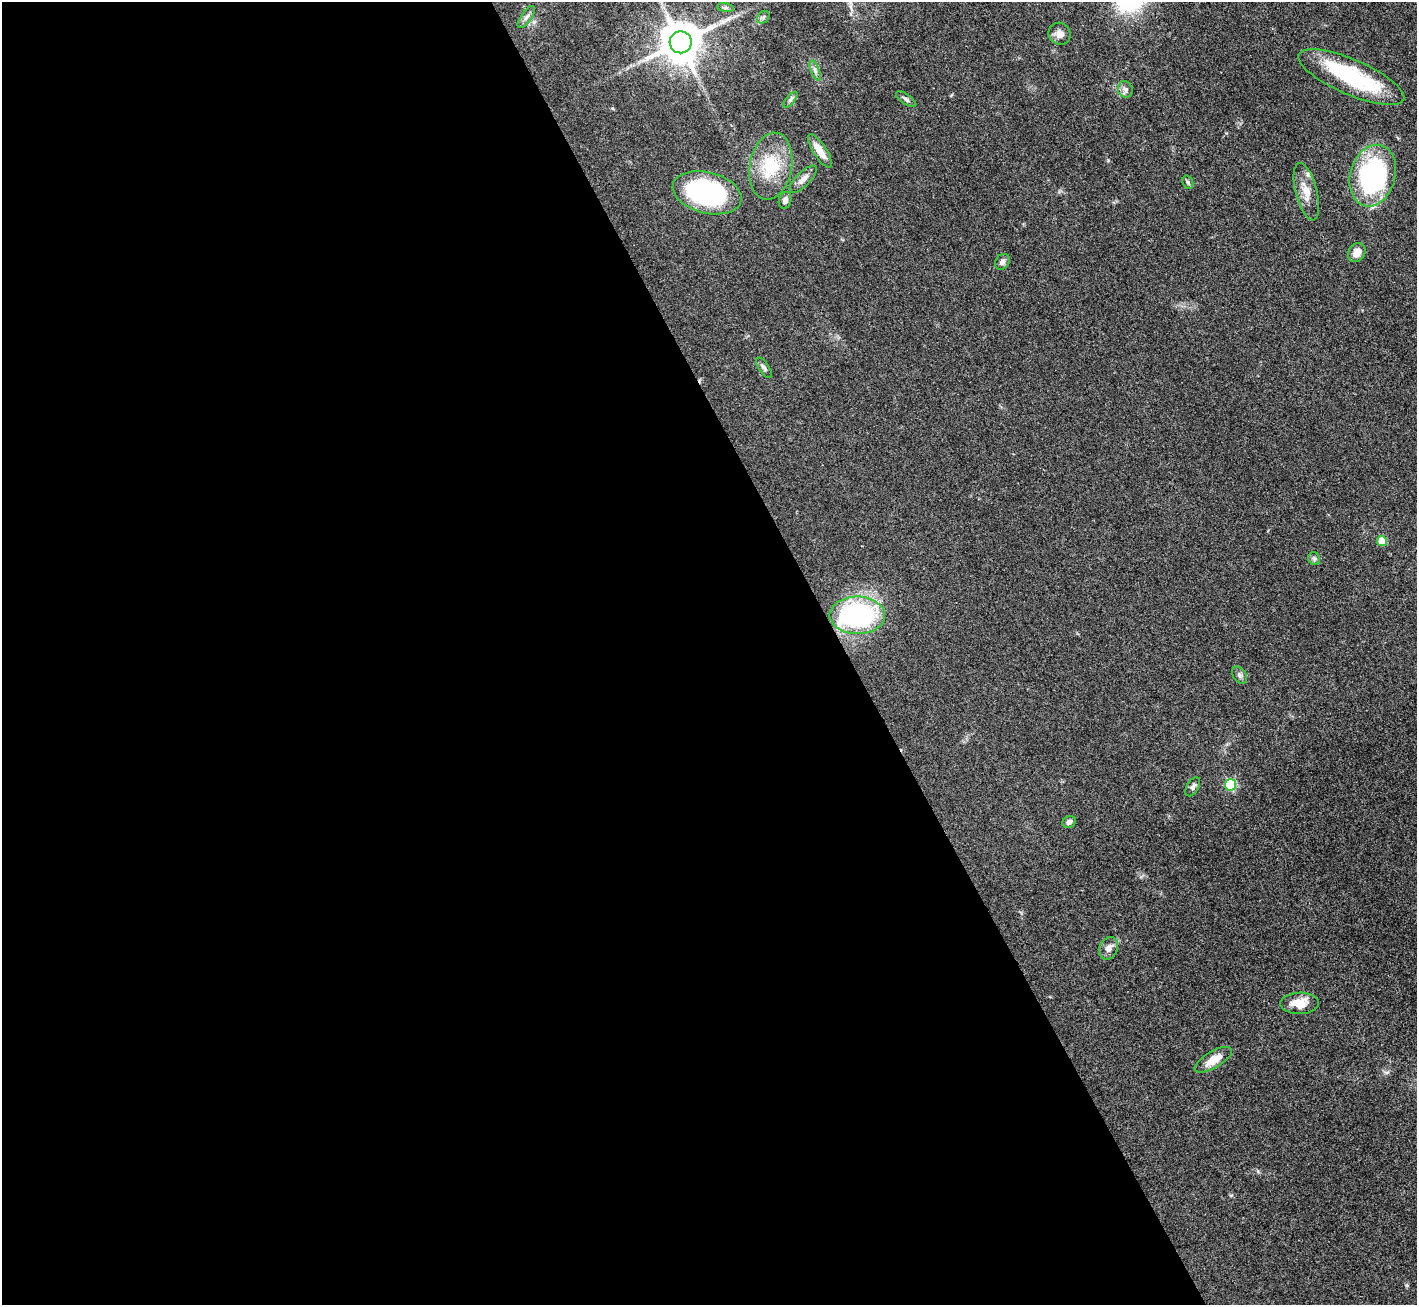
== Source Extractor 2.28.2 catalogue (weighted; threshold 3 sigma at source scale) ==
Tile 9 of 4 x 4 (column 1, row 3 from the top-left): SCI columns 1-1415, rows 1590-2892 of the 5663 x 5651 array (HDU 1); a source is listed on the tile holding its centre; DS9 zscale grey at full resolution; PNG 1419 x 1307 px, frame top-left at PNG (2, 2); each listed source drawn as its Kron ellipse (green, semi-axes under 4 px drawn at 4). Shown black and unused: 60% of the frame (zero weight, under 3 of 4 exposures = <1% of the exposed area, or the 3 px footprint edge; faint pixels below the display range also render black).
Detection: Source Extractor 2.28.2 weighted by HDU 2 'WHT'; one run over the whole footprint, this tile lists its part. Background 0.0509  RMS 0.0048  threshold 0.0218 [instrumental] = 3 sigma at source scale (4.5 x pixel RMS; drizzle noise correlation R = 1.50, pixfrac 1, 0.05/0.05 arcsec/px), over >= 5 px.
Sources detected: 32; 1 inside a brighter object's white glare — neither listed nor drawn; the other 31 listed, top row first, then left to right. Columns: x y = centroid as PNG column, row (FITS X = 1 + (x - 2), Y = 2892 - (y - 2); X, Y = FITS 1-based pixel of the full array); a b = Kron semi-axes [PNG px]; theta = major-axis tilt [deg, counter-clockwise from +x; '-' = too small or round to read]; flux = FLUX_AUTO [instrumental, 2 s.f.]
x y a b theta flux
725 8 8 4 -9 1
526 17 13 5 54 1.8
763 17 7 5 47 1
1059 34 11 10 - 3.3
681 42 11 11 - 1700
815 71 10 4 -68 1.3
1351 77 57 17 -23 44
1125 89 8 7 - 1.8
906 99 12 5 -35 1.4
790 100 10 4 50 1.1
820 151 19 6 -57 6.1
771 166 34 21 79 21
1373 176 31 22 74 76
803 179 18 7 45 3.2
1188 182 7 5 -70 0.87
1306 192 29 10 -75 7.4
707 193 35 20 -14 78
785 200 8 6 74 1.9
1357 253 10 8 61 4.9
1002 262 8 6 53 2
764 368 12 5 -55 1.4
1382 541 5 5 - 9.3
1314 559 6 6 - 0.94
857 615 28 18 0 90
1239 675 9 6 -53 1.4
1230 785 6 5 - 34
1193 787 10 6 60 1.5
1069 822 7 5 27 1.9
1109 948 11 9 66 2.8
1299 1003 19 10 1 8.3
1213 1060 21 8 31 7.1
Overlapping masked pixels (flux is a lower limit): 1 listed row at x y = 1351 77